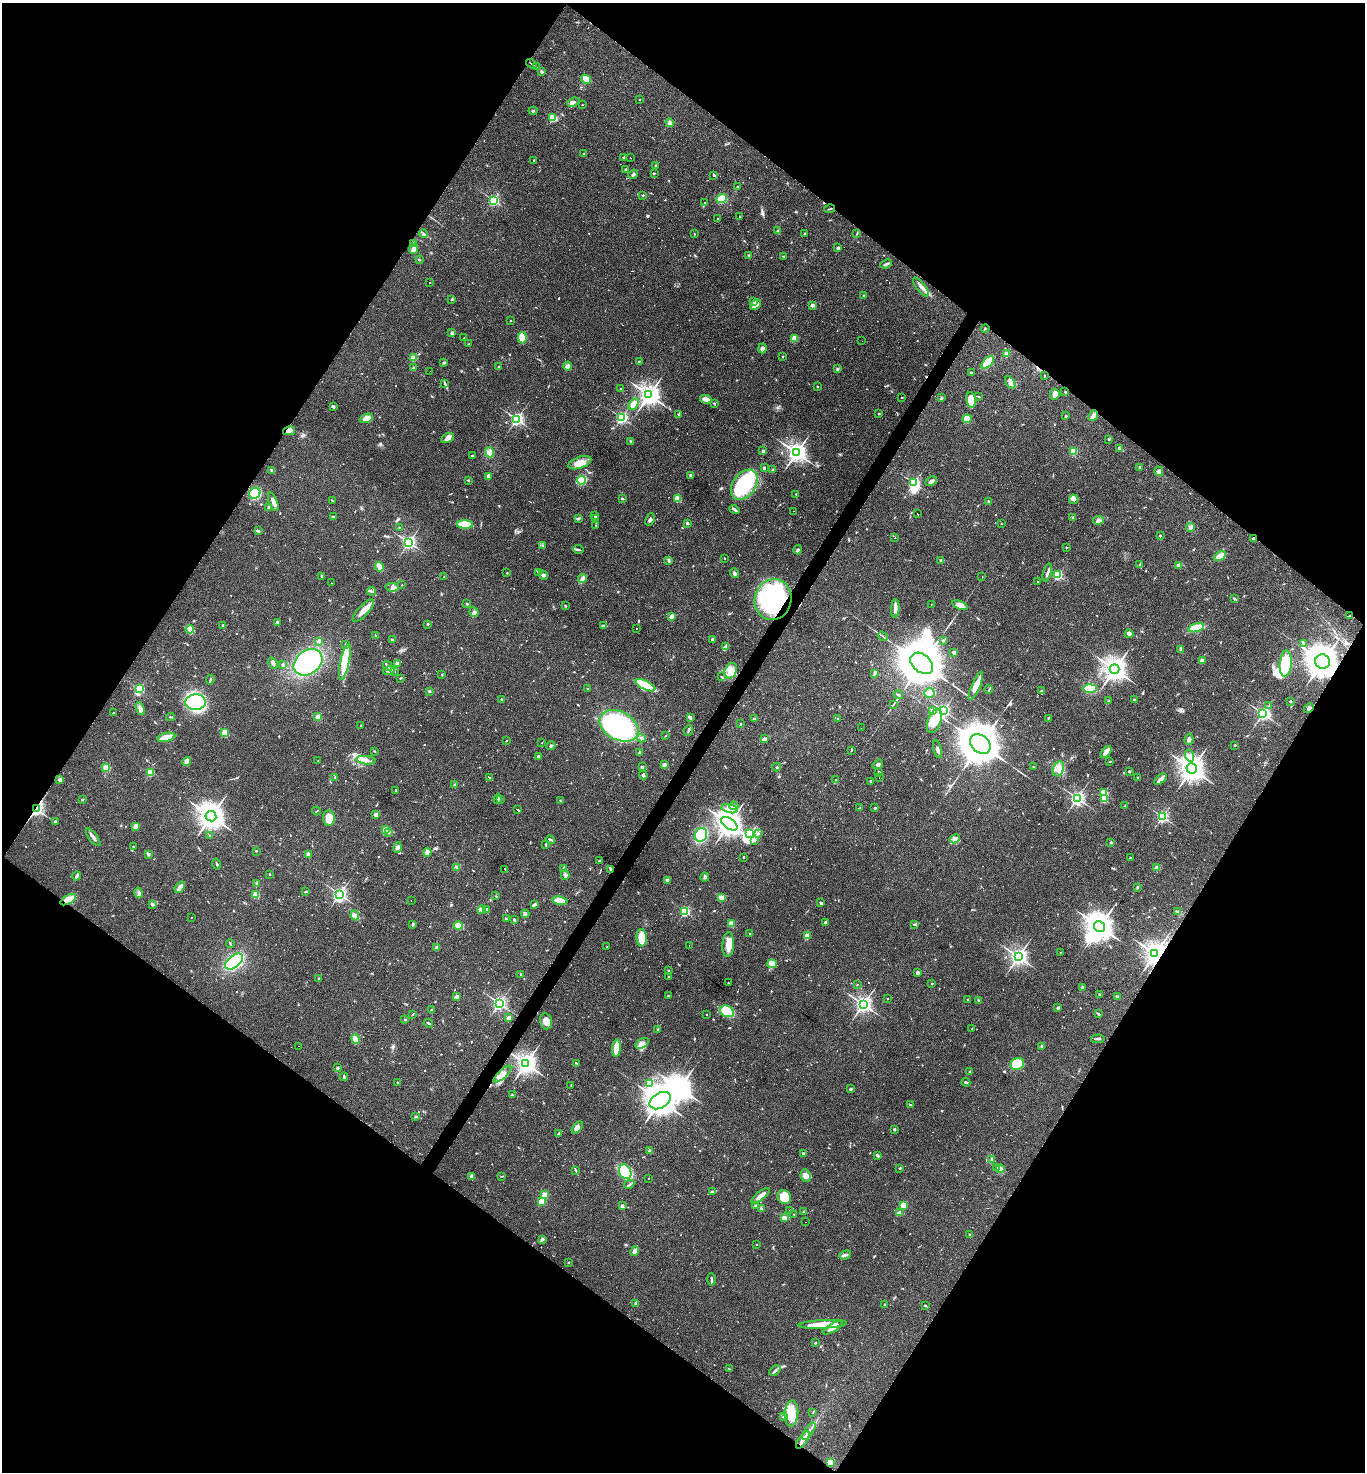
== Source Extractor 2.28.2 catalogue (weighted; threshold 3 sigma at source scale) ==
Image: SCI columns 147-5597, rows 1-5878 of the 5884 x 5878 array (HDU 1 of 3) = the unmasked area's bounding box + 8 px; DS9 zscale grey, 4 x 4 block average (1 PNG px = mean of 4 x 4 image px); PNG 1367 x 1474 px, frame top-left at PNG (2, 3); each listed source drawn as its Kron ellipse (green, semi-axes under 4 px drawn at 4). Shown black and unused: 49% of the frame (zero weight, under 2 of 3 exposures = <1% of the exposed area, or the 3 px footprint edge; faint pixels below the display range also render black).
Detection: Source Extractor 2.28.2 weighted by HDU 2 'WHT'. Background 0.059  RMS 0.0059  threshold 0.0267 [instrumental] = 3 sigma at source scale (4.5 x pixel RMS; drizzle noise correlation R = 1.50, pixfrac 1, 0.05/0.05 arcsec/px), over >= 5 px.
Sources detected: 936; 5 too faint to see at this stretch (4 x 4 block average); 10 inside a brighter object's white glare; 116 cosmic-ray / hot-pixel residue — neither listed nor drawn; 16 coinciding with a brighter row at this scale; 27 inside a brighter listed object's ellipse — not listed separately; of the other 762, all 500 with FLUX_AUTO >= 1.79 (the completeness limit of this list) listed and drawn (262 fainter detections not listed), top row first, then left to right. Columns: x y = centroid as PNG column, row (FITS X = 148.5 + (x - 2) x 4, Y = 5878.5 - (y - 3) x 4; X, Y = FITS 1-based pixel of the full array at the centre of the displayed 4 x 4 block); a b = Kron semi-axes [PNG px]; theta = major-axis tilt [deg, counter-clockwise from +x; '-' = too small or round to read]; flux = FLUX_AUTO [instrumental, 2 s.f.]
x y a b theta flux
531 64 6 2 -34 3.1
536 67 3 2 - 1.8
542 72 2 2 - 7.4
586 79 5 4 - 24
639 100 2 2 - 4.5
573 102 6 3 22 10
582 105 2 2 - 3.6
533 111 4 2 - 5.1
553 118 2 2 - 260
670 123 4 4 - 9.6
583 154 2 2 - 3.6
624 157 2 2 - 2.8
630 158 2 2 - 180
533 161 4 2 - 2.3
656 166 2 2 - 3.4
626 169 2 2 - 17
654 173 2 2 - 2.4
633 174 5 2 - 8.9
714 175 3 2 - 4.1
737 187 2 2 - 4.4
643 195 2 2 - 3.4
721 199 5 4 - 58
493 200 2 2 - 590
705 202 2 2 - 76
830 209 5 2 - 3.6
739 216 2 2 - 2.9
718 219 2 2 - 7.7
778 231 3 2 - 4.7
805 233 2 2 - 2.6
857 233 3 2 - 2.3
424 234 4 2 - 5.2
694 234 2 2 - 2.4
414 244 4 3 - 5.2
838 248 3 2 - 7.1
414 249 5 4 - 14
749 255 2 2 - 6.3
784 256 3 2 - 3.9
419 260 3 2 - 2.9
886 264 6 3 24 7.4
430 282 2 2 - 2.9
921 287 11 3 -52 16
863 295 2 2 - 12
452 299 3 2 - 4.3
753 301 3 2 - 4
755 305 6 4 41 22
812 305 4 3 - 6.1
510 321 2 2 - 2.1
985 328 4 2 - 2.8
452 333 2 2 - 41
464 338 2 2 - 1.8
522 338 5 3 - 59
794 338 2 2 - 97
862 341 2 2 - 1.8
469 343 2 2 - 2.4
762 348 5 4 - 11
1006 354 2 2 - 67
783 356 3 2 - 2.2
413 358 2 2 - 110
639 361 4 2 - 2.2
988 362 8 4 43 85
444 363 3 2 - 5.5
498 366 2 2 - 5.1
568 366 4 4 - 11
413 368 2 2 - 20
837 369 2 2 - 25
430 371 2 2 - 2
971 373 2 2 - 3.2
1045 376 2 2 - 2
1010 382 7 3 -58 10
445 384 3 2 - 3.9
817 387 2 2 - 2.2
620 389 2 2 - 3.1
1065 392 2 2 - 3.9
1055 394 5 4 - 16
649 395 4 4 - 2400
978 396 3 2 - 2.2
902 397 2 2 - 2.6
942 398 2 2 - 2.2
706 399 5 3 - 26
971 400 7 4 -77 59
714 403 3 2 - 2.9
634 404 6 4 52 20
333 406 4 2 - 3.2
679 414 4 2 - 5.3
879 414 3 2 - 2.5
1066 416 2 2 - 14
1093 416 6 3 49 15
366 418 7 4 22 24
621 418 2 2 - 710
517 419 3 3 - 710
967 419 4 4 - 62
289 431 6 3 14 11
447 438 7 4 25 15
1109 440 2 2 - 2.7
631 441 2 2 - 2.3
1119 449 4 3 - 5.3
763 451 2 2 - 28
490 452 5 4 - 21
1073 452 2 2 - 200
796 453 4 3 - 2100
472 456 3 2 - 4.1
580 463 12 5 19 35
1140 467 4 2 - 3.8
764 468 2 2 - 20
271 470 3 2 - 3
772 470 4 2 - 2.2
1159 471 5 4 - 8.7
690 475 2 2 - 25
488 476 2 2 - 54
468 480 2 2 - 2
581 480 4 4 - 90
931 481 6 3 31 9.4
914 483 3 2 - 600
744 485 17 11 55 270
255 493 6 5 - 120
796 494 2 2 - 4
622 499 2 2 - 7.2
677 499 2 2 - 150
1074 499 5 4 - 9.6
332 500 3 2 - 2.2
988 501 3 2 - 2.7
273 502 10 3 -68 22
269 507 2 2 - 11
734 510 5 3 - 7.4
793 511 2 2 - 3.6
917 514 2 2 - 70
594 515 3 2 - 3.9
334 517 2 2 - 2.7
1073 517 3 2 - 3
578 518 3 3 - 4.4
596 519 2 2 - 2.3
650 520 6 3 66 7.2
1099 520 5 2 - 7.3
687 524 3 2 - 5.7
1001 524 2 2 - 3.8
465 525 8 4 -2 84
596 526 3 2 - 2.7
1190 527 4 4 - 8.2
399 528 2 2 - 2.2
258 531 3 2 - 2.4
1160 536 2 2 - 8.2
895 538 2 2 - 14
1254 539 2 2 - 9.4
409 542 3 3 - 760
543 546 3 2 - 4.8
1066 547 2 2 - 1.9
578 549 5 2 - 5.2
798 550 4 4 - 7.1
1220 556 6 3 34 34
725 558 2 2 - 2
941 560 4 3 - 4.3
669 561 2 2 - 1.9
1140 564 3 2 - 3.4
1178 565 3 2 - 4.7
379 567 5 2 - 49
538 572 4 2 - 4.9
507 573 2 2 - 3.9
734 573 5 3 - 7.6
1047 573 9 2 74 10
543 575 5 3 - 8.7
1058 575 2 2 - 380
321 576 2 2 - 3.1
444 577 2 2 - 8.4
982 577 2 2 - 5.9
582 579 4 3 - 20
1038 582 2 2 - 6.4
331 583 2 2 - 1.8
402 585 2 2 - 4.1
392 587 7 4 -6 12
372 591 4 2 - 5.7
1235 599 4 2 - 2.9
773 600 20 18 75 470
467 604 2 2 - 13
931 604 2 2 - 2.1
960 605 8 4 -21 22
565 606 3 2 - 3.5
895 609 9 3 85 16
363 611 14 5 47 37
474 612 5 3 - 7.1
672 616 2 2 - 59
1350 616 4 2 - 4.2
277 622 2 2 - 15
428 624 2 2 - 13
223 625 2 2 - 6.2
603 626 3 2 - 4.6
636 628 2 2 - 250
1196 628 8 3 15 92
190 629 4 3 - 9.8
1129 634 4 3 - 11
376 635 2 2 - 3
883 636 5 2 - 4.1
712 639 3 3 - 4.8
392 640 2 2 - 12
943 640 2 2 - 8.8
319 641 3 2 - 15
1304 643 3 2 - 3
346 644 3 2 - 1.8
726 647 4 3 - 15
1181 650 4 2 - 3
954 653 3 2 - 7.3
1202 661 2 2 - 76
308 662 15 12 36 370
345 662 18 4 78 70
1323 662 7 7 - 5100
273 663 6 2 -56 12
397 663 2 2 - 30
922 663 13 9 -40 17000
1286 664 13 6 85 130
283 665 3 2 - 4.6
388 666 5 2 - 6.3
1115 669 5 4 - 2700
389 670 6 3 16 13
394 671 2 2 - 1.9
731 671 8 6 66 29
874 674 3 2 - 2.5
442 675 2 2 - 3.1
721 677 3 2 - 2.9
400 678 3 2 - 2.2
210 680 5 2 - 5
645 685 11 3 -26 270
976 686 15 3 66 44
1090 688 7 3 0 65
139 689 2 2 - 380
588 689 2 2 - 9.1
989 689 4 2 - 3.2
429 691 3 2 - 4.4
1041 691 2 2 - 4.1
929 693 5 5 - 13
898 695 4 2 - 4.1
501 700 3 2 - 2.7
1134 700 3 2 - 2.5
1108 701 3 2 - 2.4
1290 701 2 2 - 9.9
195 702 10 7 2 310
894 704 3 2 - 2.4
1269 705 3 2 - 2.4
140 708 7 3 -69 18
1309 708 5 3 - 8.6
943 710 3 2 - 700
933 711 2 2 - 42
114 713 2 2 - 3.4
1263 714 3 3 - 810
170 717 4 2 - 3.8
318 717 2 2 - 110
690 717 4 2 - 13
837 718 3 2 - 2.3
1048 718 3 2 - 2.7
754 719 3 2 - 4.3
934 721 12 6 69 67
740 724 3 2 - 2.9
360 725 2 2 - 2.8
619 726 21 14 -27 530
861 728 2 2 - 3
688 731 5 2 - 5.5
225 733 4 3 - 38
666 735 2 2 - 1.8
166 737 9 4 13 57
641 738 4 2 - 4.7
765 739 4 3 - 5.9
1189 739 5 3 - 9.2
506 741 2 2 - 2.1
542 743 2 2 - 2
980 744 11 8 -42 12000
1235 745 2 2 - 11
551 746 5 2 - 6.6
937 749 9 3 -75 9.8
851 750 3 2 - 2.2
375 751 2 2 - 1.9
1106 752 7 4 51 19
639 753 3 2 - 3.1
1189 756 6 4 -69 16
539 757 2 2 - 37
318 760 2 2 - 2.2
366 760 10 3 -6 16
187 762 4 3 - 19
1110 762 3 2 - 2.3
878 764 6 3 35 7.6
664 765 4 3 - 8.1
643 767 3 2 - 2.9
777 767 4 2 - 3.4
1033 767 2 2 - 2.1
106 768 2 2 - 170
1058 769 8 5 66 22
1192 769 5 5 - 3500
1129 771 2 2 - 3.2
879 772 2 2 - 9.8
150 773 2 2 - 180
643 775 4 2 - 4.5
335 777 2 2 - 6.1
489 778 3 2 - 140
879 778 2 2 - 14
1138 778 3 2 - 4.9
1160 779 7 3 39 17
60 780 4 3 - 8.4
836 780 2 2 - 2.9
871 782 2 2 - 3
455 785 2 2 - 31
395 790 2 2 - 2.3
1104 792 2 2 - 160
1077 798 3 3 - 810
82 799 2 2 - 2.6
498 799 5 2 - 5.5
500 799 3 2 - 3.2
1104 799 2 2 - 160
560 800 2 2 - 1.9
1125 805 3 2 - 2.3
734 806 5 3 - 7.2
860 808 3 2 - 3.5
875 808 2 2 - 12
36 809 3 2 - 900
730 809 8 3 -14 20
518 810 3 2 - 210
316 811 4 2 - 2.6
376 815 2 2 - 55
211 816 5 5 - 3800
1162 817 2 2 - 610
329 818 8 6 -89 47
55 821 2 2 - 5.2
729 824 9 5 -35 3600
135 826 4 3 - 20
385 830 4 3 - 19
389 832 4 3 - 5.1
750 833 3 3 - 9.7
758 834 3 2 - 2.3
701 835 7 6 - 120
210 836 3 2 - 2.3
93 837 10 2 -53 14
955 839 5 3 - 9.1
550 840 5 2 - 6.1
754 840 2 2 - 1.8
1111 842 2 2 - 4.7
546 845 3 2 - 3.8
133 847 2 2 - 9.5
397 847 5 3 - 9
256 851 3 2 - 2.3
427 852 4 3 - 12
148 854 3 3 - 5.8
308 854 2 2 - 15
743 857 2 2 - 6.5
1130 858 2 2 - 5.3
599 861 2 2 - 16
216 864 6 2 -76 3.9
457 867 2 2 - 1.9
563 868 2 2 - 3
1157 868 3 2 - 17
505 869 2 2 - 52
611 870 3 2 - 5.3
269 874 2 2 - 8.5
565 875 5 3 - 7.2
77 876 4 2 - 11
705 877 5 3 - 5.9
667 880 2 2 - 31
257 883 3 2 - 2.8
180 887 6 2 51 26
1137 887 2 2 - 10
306 892 3 2 - 2.9
139 893 5 3 - 8.8
256 894 2 2 - 170
339 894 3 2 - 910
496 896 2 2 - 1.9
721 897 3 2 - 47
68 900 8 4 30 46
411 901 2 2 - 6.4
560 901 8 3 -9 59
821 903 2 2 - 7.2
534 904 4 2 - 7.5
152 905 4 2 - 4.6
481 910 4 2 - 5.2
486 910 2 2 - 34
685 911 2 2 - 390
1178 912 2 2 - 2.1
525 914 4 3 - 6
355 915 5 4 - 12
191 917 2 2 - 2
506 919 2 2 - 3.8
514 919 2 2 - 14
825 922 4 2 - 5.1
731 924 2 2 - 95
412 925 2 2 - 2.2
915 925 4 2 - 5.1
458 926 4 4 - 29
1099 926 6 5 - 3800
749 933 2 2 - 64
807 936 2 2 - 88
642 938 9 5 -87 68
230 943 4 2 - 3.4
728 944 12 5 87 42
689 946 2 2 - 18
437 947 3 2 - 13
607 947 2 2 - 1.9
1060 952 2 2 - 2.4
1155 954 4 4 - 2200
1018 957 3 3 - 1400
234 961 10 6 38 260
772 964 5 3 - 29
668 971 2 2 - 2.4
918 973 4 4 - 6.3
521 974 2 2 - 7.5
669 977 3 2 - 3
319 978 2 2 - 14
728 983 2 2 - 1.8
932 983 3 2 - 2.5
857 985 2 2 - 1.8
1083 987 2 2 - 38
1099 994 3 2 - 1.9
457 996 3 2 - 12
668 996 2 2 - 3.9
1118 996 3 2 - 6.2
887 998 2 2 - 4.2
968 999 2 2 - 9.5
978 1000 2 2 - 2.5
499 1003 3 3 - 800
863 1004 3 3 - 1100
1058 1007 2 2 - 24
431 1010 3 2 - 3.2
727 1011 7 5 -25 100
706 1014 2 2 - 2.2
1098 1014 2 2 - 6.3
412 1015 2 2 - 2
509 1018 2 2 - 40
405 1020 2 2 - 3.4
546 1021 8 6 -77 25
428 1023 5 2 - 5.1
657 1029 2 2 - 3.1
972 1029 2 2 - 1.8
355 1039 5 3 - 20
1098 1039 7 2 4 6.7
642 1043 7 4 34 16
298 1046 2 2 - 26
1042 1046 2 2 - 33
616 1048 8 3 83 93
576 1063 3 2 - 120
526 1064 4 4 - 2000
1017 1064 7 6 - 140
337 1068 2 2 - 14
970 1072 3 2 - 3.6
502 1074 11 4 43 35
344 1077 4 2 - 4.2
397 1082 2 2 - 4.4
966 1082 4 2 - 5.4
649 1083 2 2 - 96
571 1085 2 2 - 1.8
850 1089 3 2 - 5.8
512 1095 3 2 - 3.1
660 1101 11 7 30 4300
910 1105 2 2 - 17
415 1117 3 2 - 2.1
577 1127 7 4 48 14
894 1129 2 2 - 6.8
559 1133 2 2 - 19
650 1151 4 2 - 5.1
803 1154 2 2 - 28
877 1155 4 2 - 7.7
991 1159 3 2 - 3.7
997 1167 4 2 - 2.1
900 1168 3 2 - 3.5
1000 1169 4 3 - 6.9
575 1170 3 2 - 3
625 1172 7 6 - 150
472 1176 2 2 - 59
502 1176 3 2 - 2.1
806 1176 6 5 - 17
648 1178 2 2 - 2.1
629 1184 5 2 - 5.7
713 1192 4 2 - 4.4
545 1195 2 2 - 130
760 1196 11 3 39 25
784 1197 7 6 - 63
541 1202 2 2 - 120
903 1205 2 2 - 140
622 1206 3 2 - 8.1
756 1206 3 2 - 7.4
761 1209 3 2 - 2.8
790 1210 2 2 - 11
804 1212 3 2 - 4.2
899 1213 2 2 - 54
794 1214 2 2 - 3.2
784 1218 4 2 - 28
805 1222 2 2 - 3.3
969 1234 2 2 - 1.8
542 1239 4 3 - 6.5
756 1244 2 2 - 5.4
635 1251 5 3 - 13
845 1255 6 3 20 8.6
568 1262 2 2 - 2.4
711 1279 6 2 -88 7.3
636 1303 4 3 - 10
885 1304 2 2 - 2.5
926 1306 2 2 - 2.4
823 1324 24 3 3 82
833 1328 11 3 30 30
815 1343 2 2 - 9
729 1369 3 2 - 3.3
775 1371 6 2 42 6.7
791 1413 13 7 86 75
813 1413 4 2 - 2.1
783 1417 2 2 - 2
809 1431 10 2 55 15
803 1440 10 2 56 45
831 1463 2 2 - 84
Overlapping masked pixels (flux is a lower limit): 12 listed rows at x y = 830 209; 1254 539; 773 600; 1350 616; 1323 662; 1309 708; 36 809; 611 870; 68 900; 1155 954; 502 1074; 803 1440
Diffuse or blended objects may show on this block-average render without a row.